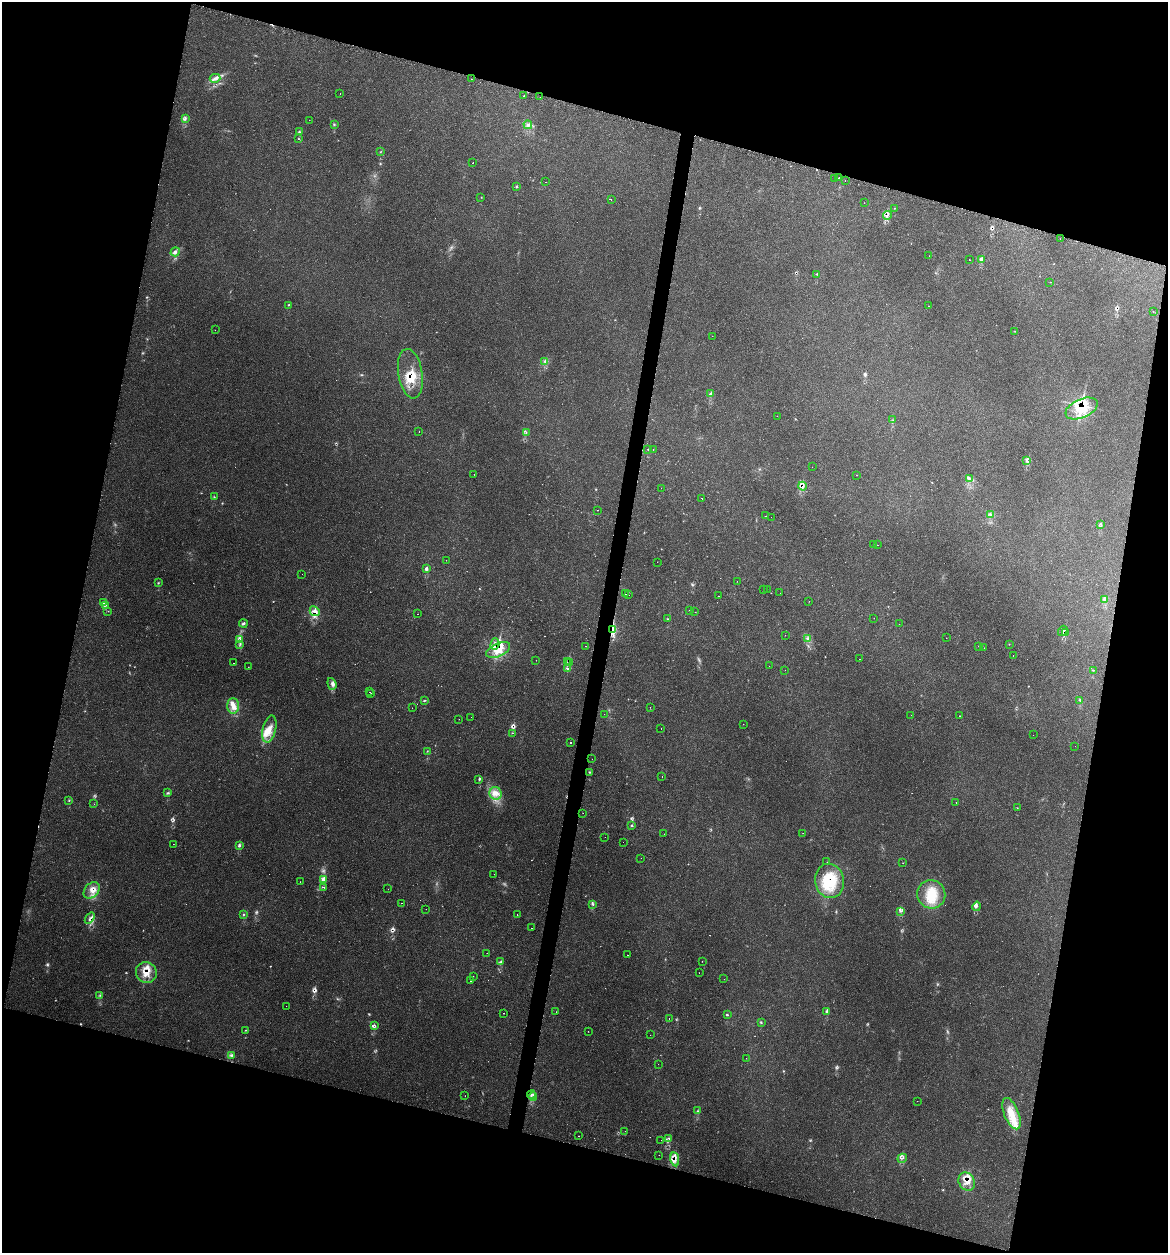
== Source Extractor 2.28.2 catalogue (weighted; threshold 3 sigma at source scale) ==
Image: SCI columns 123-4786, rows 31-5032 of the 5031 x 5032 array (HDU 1 of 3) = the unmasked area's bounding box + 8 px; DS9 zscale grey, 4 x 4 block average (1 PNG px = mean of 4 x 4 image px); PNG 1170 x 1255 px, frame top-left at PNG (2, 2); each listed source drawn as its Kron ellipse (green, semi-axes under 4 px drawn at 4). Shown black and unused: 30% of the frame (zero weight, under 2 of 3 exposures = <1% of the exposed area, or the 3 px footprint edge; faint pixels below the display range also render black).
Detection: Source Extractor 2.28.2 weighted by HDU 2 'WHT'. Background 0.0666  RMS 0.0054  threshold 0.0243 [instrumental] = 3 sigma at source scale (4.5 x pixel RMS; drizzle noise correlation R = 1.50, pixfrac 1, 0.05/0.05 arcsec/px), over >= 5 px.
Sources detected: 298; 9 too faint to see at this stretch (4 x 4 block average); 42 cosmic-ray / hot-pixel residue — neither listed nor drawn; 10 coinciding with a brighter row at this scale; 28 inside a brighter listed object's ellipse — not listed separately; the other 209 listed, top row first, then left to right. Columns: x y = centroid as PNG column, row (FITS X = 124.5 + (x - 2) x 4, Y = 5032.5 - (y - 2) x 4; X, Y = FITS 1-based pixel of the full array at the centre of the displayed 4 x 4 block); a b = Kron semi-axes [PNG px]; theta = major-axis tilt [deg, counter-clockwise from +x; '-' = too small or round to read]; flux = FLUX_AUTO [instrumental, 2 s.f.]
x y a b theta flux
215 78 5 3 - 9.6
471 79 2 2 - 0.71
340 94 2 2 - 1.1
524 96 2 2 - 3.1
540 97 2 2 - 0.94
185 119 3 2 - 3.2
309 120 2 2 - 1.5
334 124 3 2 - 2.7
528 125 4 3 - 6.5
299 131 2 2 - 1.5
298 139 2 2 - 1.7
380 152 3 2 - 1.8
473 163 2 2 - 4.9
839 178 2 2 - 4.4
834 179 2 2 - 2.2
845 181 2 2 - 1.2
546 182 2 2 - 3.2
516 187 2 2 - 6.2
481 197 2 2 - 0.61
611 199 2 2 - 40
864 203 2 2 - 0.49
894 208 2 2 - 0.96
887 215 4 2 - 4.1
1060 239 2 2 - 1.1
175 252 5 2 - 6.8
929 256 2 2 - 0.49
981 259 2 2 - 9.7
969 260 2 2 - 1.9
816 274 2 2 - 2.6
1050 282 2 2 - 1.1
288 305 3 2 - 1.3
928 306 2 2 - 1.2
1153 312 2 2 - 0.62
215 330 2 2 - 0.54
1015 331 2 2 - 0.96
712 336 2 2 - 2
545 361 3 2 - 3.2
410 374 25 12 -81 68
711 393 3 2 - 2.6
1082 408 17 9 23 90
777 416 2 2 - 1.4
893 420 2 2 - 0.92
419 432 2 2 - 1.9
526 433 4 2 - 2.2
653 449 2 2 - 2
648 450 2 2 - 0.99
1026 461 3 3 - 6.9
812 467 2 2 - 0.47
474 474 2 2 - 0.91
856 475 2 2 - 1.7
969 478 3 2 - 4.6
802 486 4 2 - 4.2
661 488 2 2 - 1.7
214 497 2 2 - 2.3
702 499 2 2 - 1.6
597 510 2 2 - 1.3
990 515 3 2 - 4.2
766 516 2 2 - 1.9
771 517 2 2 - 2.3
1101 525 3 2 - 3.3
873 544 2 2 - 1.9
877 545 2 2 - 0.64
446 560 2 2 - 0.92
657 562 2 2 - 0.52
426 569 2 2 - 8.3
302 574 2 2 - 0.8
737 581 2 2 - 0.59
158 583 2 2 - 2.2
764 589 2 2 - 2.3
767 589 2 2 - 1.2
780 593 2 2 - 0.38
625 594 2 2 - 2.9
629 595 2 2 - 0.57
719 596 2 2 - 2.1
1104 600 3 2 - 3.6
809 601 2 2 - 0.57
104 603 3 2 - 2.7
105 605 4 2 - 4.8
689 610 2 2 - 1.8
108 611 2 2 - 3.5
315 611 5 4 - 19
695 612 2 2 - 0.94
417 614 2 2 - 6
874 618 2 2 - 0.64
667 619 2 2 - 1.5
243 623 4 2 - 4.1
899 624 2 2 - 1.1
612 630 4 2 - 170
1063 631 5 2 - 3.6
1065 632 3 2 - 3.2
785 635 2 2 - 0.95
807 638 3 2 - 3.6
946 638 2 2 - 0.94
239 639 4 3 - 6.9
240 644 3 2 - 4
495 644 6 2 75 10
1009 645 2 2 - 0.58
585 646 2 2 - 1.5
978 646 2 2 - 1.5
984 648 2 2 - 1.9
498 650 13 6 24 49
1013 655 2 2 - 1.4
859 659 2 2 - 0.7
536 660 2 2 - 0.52
567 661 2 2 - 0.97
569 662 4 2 - 3.9
234 663 2 2 - 1.3
769 666 2 2 - 3.1
248 667 2 2 - 1.4
567 669 2 2 - 10
785 670 2 2 - 0.61
1093 670 2 2 - 1.3
332 684 6 2 -71 6.3
370 692 2 2 - 0.95
371 694 2 2 - 1.2
424 700 3 2 - 2.4
1080 700 3 2 - 3.4
233 706 7 6 - 25
650 707 2 2 - 0.67
412 708 2 2 - 0.71
604 714 2 2 - 3.9
911 715 2 2 - 0.41
960 716 2 2 - 1.9
471 717 2 2 - 0.59
459 719 2 2 - 1.3
743 724 2 2 - 0.79
269 729 14 6 77 32
661 729 2 2 - 1.2
513 733 2 2 - 9.2
1033 735 2 2 - 1
570 742 2 2 - 8.2
1075 746 2 2 - 0.43
427 751 2 2 - 1.5
592 759 2 2 - 3.7
589 772 3 2 - 1.8
662 777 2 2 - 2.3
479 780 2 2 - 1.2
167 793 2 2 - 2.2
496 793 6 6 - 23
69 800 3 2 - 2.1
956 802 2 2 - 0.82
94 804 2 2 - 0.82
1017 808 2 2 - 0.89
583 813 2 2 - 1.7
632 826 2 2 - 5.6
803 833 2 2 - 0.63
664 834 2 2 - 1.9
605 837 2 2 - 0.68
623 842 2 2 - 0.61
173 844 2 2 - 1.4
239 846 3 2 - 5.5
641 858 2 2 - 0.53
827 862 2 2 - 0.71
903 863 2 2 - 0.83
494 874 2 2 - 0.95
323 880 3 3 - 23
830 881 17 14 -77 110
300 882 2 2 - 0.74
323 887 2 2 - 12
388 889 2 2 - 1.9
92 890 9 6 49 25
931 894 14 14 - 81
401 903 2 2 - 0.85
593 904 3 2 - 1.7
977 906 4 2 - 4.5
426 909 2 2 - 0.86
900 911 2 2 - 2.6
244 914 2 2 - 1.5
517 915 2 2 - 1.7
90 918 6 2 54 5
532 928 2 2 - 3.4
487 953 2 2 - 3.2
627 955 2 2 - 1.1
501 961 3 2 - 2.7
702 961 2 2 - 0.69
146 973 11 10 - 40
699 973 2 2 - 1.1
473 976 2 2 - 0.45
724 979 2 2 - 0.76
470 980 2 2 - 5.8
100 995 2 2 - 1.8
286 1006 2 2 - 0.88
826 1011 2 2 - 3
556 1012 2 2 - 1
503 1013 2 2 - 0.98
727 1014 3 2 - 2.4
669 1019 2 2 - 2.2
761 1023 2 2 - 3.2
375 1025 2 2 - 1.4
246 1030 3 2 - 1.5
588 1031 2 2 - 0.88
650 1035 2 2 - 0.44
232 1055 4 3 - 5.1
746 1058 2 2 - 1.1
658 1064 2 2 - 0.63
531 1095 4 2 - 5
465 1096 2 2 - 2
533 1096 4 2 - 3.1
917 1101 2 2 - 1.3
697 1111 3 2 - 2.9
1011 1114 16 7 -69 57
625 1131 2 2 - 1.2
578 1136 2 2 - 2.3
668 1138 3 3 - 5
661 1140 2 2 - 0.76
659 1155 2 2 - 0.51
902 1158 5 2 - 3.4
675 1159 7 3 -79 12
967 1181 10 7 -62 32
Overlapping masked pixels (flux is a lower limit): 19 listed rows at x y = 887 215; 410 374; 1082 408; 802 486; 105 605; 315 611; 612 630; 1063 631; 1065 632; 495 644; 498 650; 567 661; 569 662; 830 881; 90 918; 146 973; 668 1138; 675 1159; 967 1181
Diffuse or blended objects may show on this block-average render without a row.